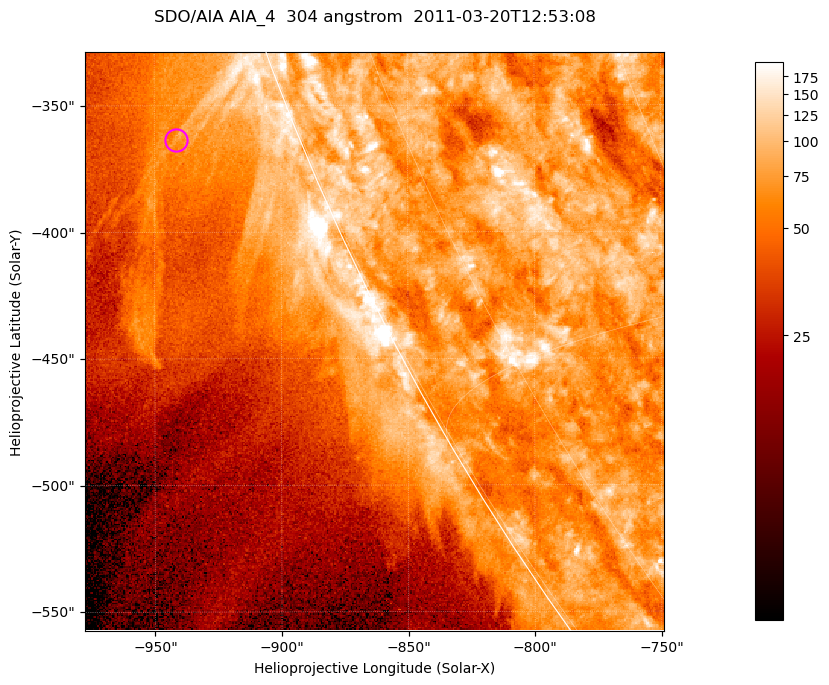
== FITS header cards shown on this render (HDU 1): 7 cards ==
TELESCOP= 'SDO/AIA '           / For AIA: SDO/AIA
INSTRUME= 'AIA_4   '           / For AIA: AIA_ATA1, AIA_ATA2, AIA_ATA3 or AIA_AT
WAVELNTH=                  304 / [angstrom] Wavelength
WAVEUNIT= 'angstrom'           / Wavelength unit: angstrom
DATE-OBS= '2011-03-20T12:53:08.123' / [ISO] Date when observation started; ISO 8
CTYPE1  = 'HPLN-TAN'           / CTYPE1; Typically HPLN
CTYPE2  = 'HPLT-TAN'           / CTYPE2; Typically HPLT

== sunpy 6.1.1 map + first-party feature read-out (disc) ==
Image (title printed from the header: SDO/AIA AIA_4  304 angstrom  2011-03-20T12:53:08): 381 x 381 px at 0.6 arcsec/px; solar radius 964 arcsec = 1606 px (partial field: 0.8% of the solar disc is inside the frame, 45% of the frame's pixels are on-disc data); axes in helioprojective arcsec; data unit not stated in the header (colour bar unlabelled)
Orientation: roll -0.132 deg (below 1 deg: not rotated)
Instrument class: DISC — disc imager (sunpy class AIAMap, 304 A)
Bright regions (active regions / flare kernels): reference = the on-disc median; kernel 3 px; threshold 5 sigma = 117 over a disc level ~74.8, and >= 1.15x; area >= 145 px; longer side >= 5 px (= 3 arcsec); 0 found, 0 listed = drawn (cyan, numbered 1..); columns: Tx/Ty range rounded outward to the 2 arcsec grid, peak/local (2 s.f.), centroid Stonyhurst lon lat
Off-limb structures (1.02-1.3 R_sun): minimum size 72 px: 8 found; the strongest spans PA ~110..115 deg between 1.02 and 1.08 R_sun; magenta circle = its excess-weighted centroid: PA ~110 deg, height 1.05 R_sun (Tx ~-942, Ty ~-364 arcsec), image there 1.9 x the reference